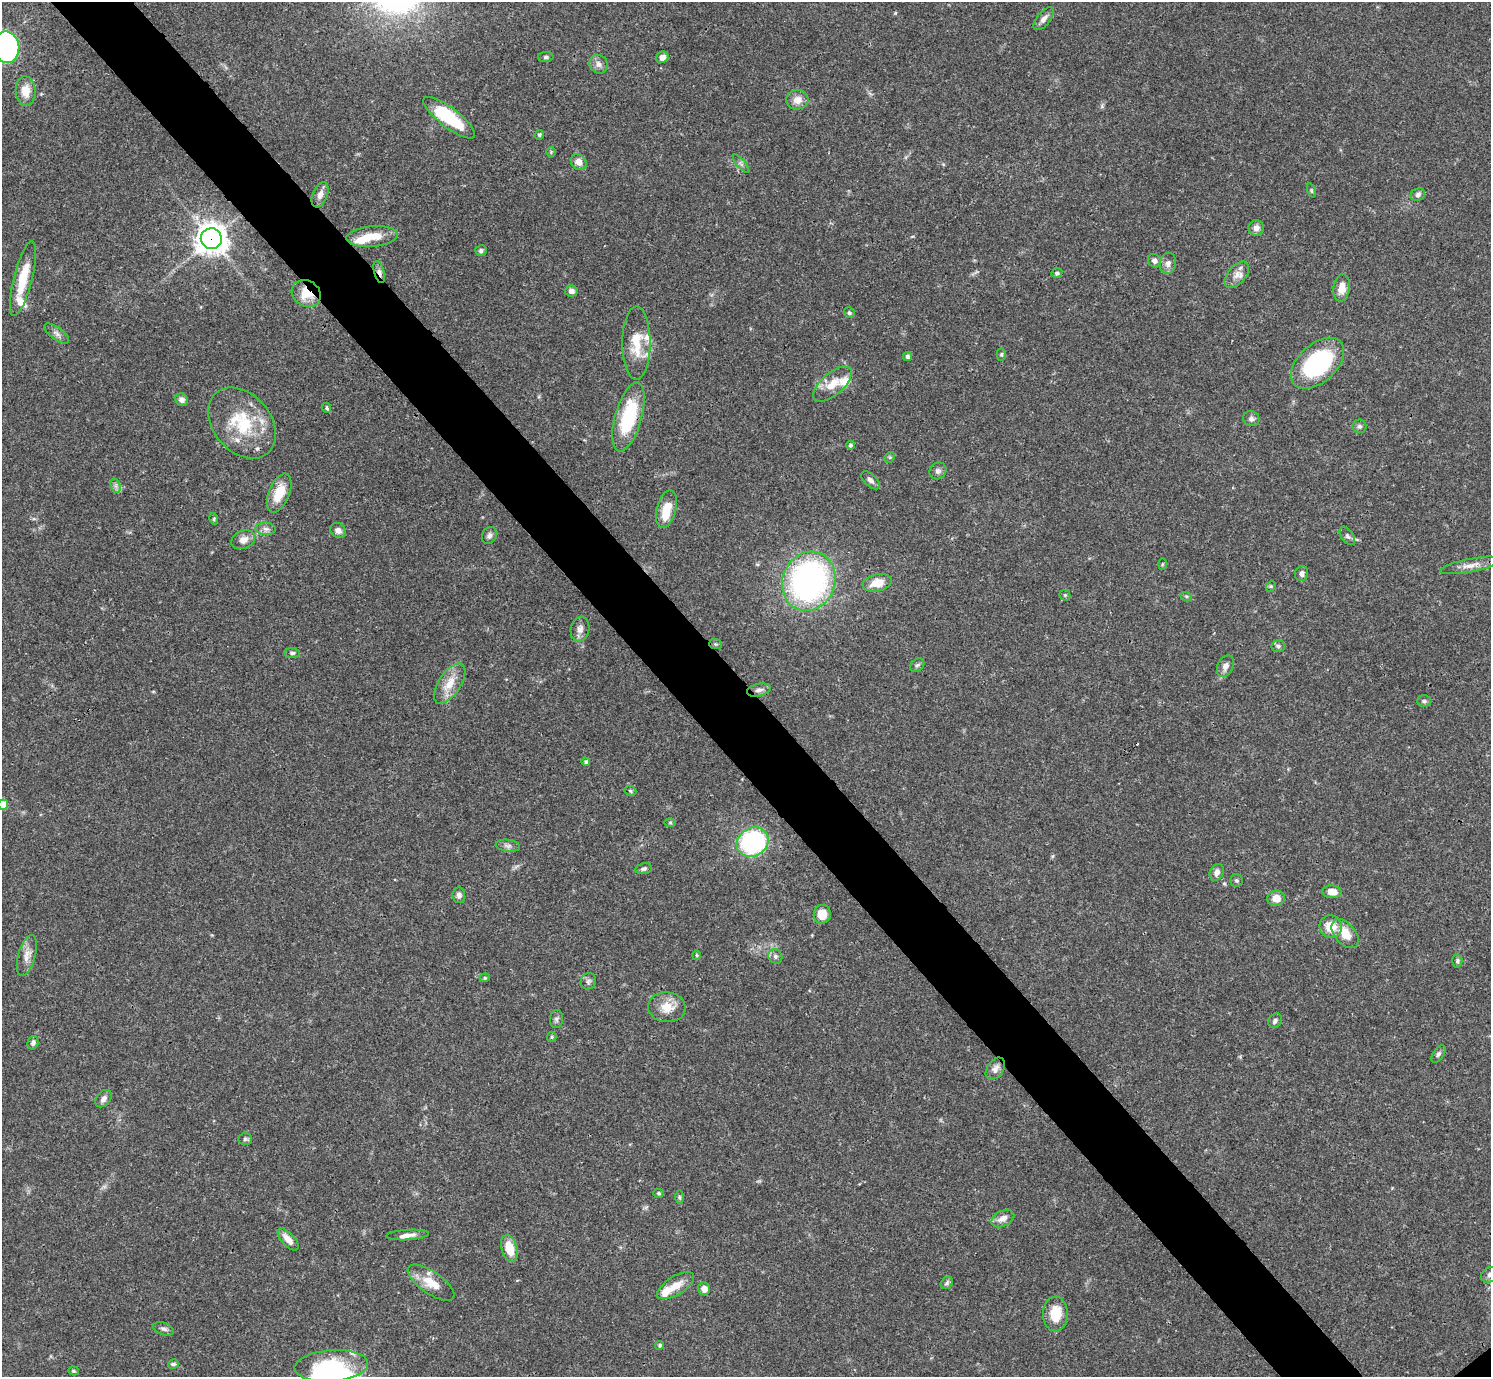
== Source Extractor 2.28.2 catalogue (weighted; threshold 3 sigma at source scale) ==
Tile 11 of 4 x 4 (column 3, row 3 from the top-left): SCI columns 2980-4468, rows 1534-2908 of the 5962 x 5959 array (HDU 1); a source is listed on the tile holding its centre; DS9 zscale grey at full resolution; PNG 1493 x 1379 px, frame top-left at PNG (2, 2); each listed source drawn as its Kron ellipse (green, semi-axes under 4 px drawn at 4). Shown black and unused: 6% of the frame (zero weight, under 3 of 4 exposures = <1% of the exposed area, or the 3 px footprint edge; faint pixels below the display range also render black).
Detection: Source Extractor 2.28.2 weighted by HDU 2 'WHT'; one run over the whole footprint, this tile lists its part. Background 0.0412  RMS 0.0026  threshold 0.0119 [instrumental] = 3 sigma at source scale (4.5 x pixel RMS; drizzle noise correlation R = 1.50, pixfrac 1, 0.05/0.05 arcsec/px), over >= 5 px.
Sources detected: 127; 9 inside a brighter listed object's ellipse — not listed separately; the other 118 listed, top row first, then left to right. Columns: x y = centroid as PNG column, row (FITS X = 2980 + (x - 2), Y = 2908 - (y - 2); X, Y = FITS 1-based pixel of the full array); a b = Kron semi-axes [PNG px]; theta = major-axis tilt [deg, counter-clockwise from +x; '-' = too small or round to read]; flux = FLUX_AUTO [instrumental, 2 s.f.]
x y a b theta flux
1044 19 14 6 51 1.4
6 47 16 13 -80 60
546 57 8 5 2 0.53
662 57 6 5 - 1.5
599 64 10 8 -51 1.4
26 91 14 10 -86 3.6
797 100 11 9 6 2.4
449 118 31 10 -37 14
539 135 5 4 - 0.42
551 152 5 4 - 0.31
579 162 9 7 -48 2
741 164 12 3 -49 0.57
1311 190 7 3 -71 0.36
1418 194 7 6 - 0.83
320 195 13 7 69 1.7
1256 228 8 7 - 1.3
372 237 26 10 5 5.7
211 239 10 10 - 340
481 251 6 5 - 0.58
1154 261 7 6 - 1.1
1168 263 10 8 79 1.3
379 272 11 5 -74 1
1057 273 5 4 - 0.65
1237 275 15 9 49 2.1
23 279 38 9 76 7.8
1342 288 13 8 83 2.9
571 291 6 5 - 1.1
306 293 15 13 -33 5.7
849 313 5 5 - 0.53
57 333 14 6 -36 1.2
636 343 36 14 90 7.4
1001 354 6 4 89 0.38
908 357 4 4 - 0.87
1318 363 31 19 42 30
832 384 23 11 41 5
182 400 6 6 - 1.1
327 408 5 4 - 0.39
628 417 36 13 74 18
1251 419 8 7 - 0.82
242 423 40 29 -49 16
1359 426 7 6 - 0.74
850 445 4 4 - 0.53
890 457 6 4 43 0.35
938 471 9 8 - 0.92
871 480 11 6 -42 0.97
116 486 7 4 -72 0.75
279 493 20 10 67 5.9
666 509 19 9 76 5.3
214 519 6 4 -74 0.34
266 529 10 6 -3 1.1
338 530 8 7 - 1.3
489 535 9 7 62 0.91
1347 536 10 6 -54 0.83
243 540 12 9 22 2
1162 564 5 3 - 0.27
1470 565 30 6 11 2.5
1302 573 7 6 - 0.97
809 581 30 26 67 77
877 583 15 8 12 4.3
1271 586 6 4 44 0.35
1065 595 6 5 - 0.38
1186 596 6 4 -17 0.32
580 629 12 9 78 1.5
715 644 6 5 - 0.41
1278 646 6 5 - 0.65
292 653 7 5 -5 0.67
917 665 8 6 42 0.63
1225 666 11 7 64 1.4
450 684 23 11 56 4.3
759 690 12 6 13 1.3
1424 701 7 6 - 0.58
586 762 4 4 - 0.41
630 791 6 4 -24 0.39
3 804 5 5 - 4
670 823 6 4 0 0.34
753 842 16 14 31 39
508 846 12 6 -8 0.95
644 869 8 5 12 0.69
1217 872 9 6 63 1.3
1236 881 6 6 - 0.52
1332 892 10 6 -3 2.7
459 895 8 6 -85 1.1
1276 898 9 7 7 2.8
822 914 9 8 - 4
1331 926 11 11 - 4.8
1345 934 17 10 -49 4.3
697 955 5 3 - 0.29
27 956 21 8 74 2.5
775 956 7 6 - 0.76
1457 961 7 5 -88 0.5
485 978 5 4 - 0.39
588 981 8 7 - 0.75
667 1007 19 15 -5 4.2
556 1019 9 6 83 0.71
1275 1021 8 6 50 0.84
552 1037 5 4 - 0.34
33 1043 7 5 74 0.85
1438 1054 10 5 53 0.66
995 1069 12 8 55 1.4
104 1099 9 7 52 1.2
245 1139 7 5 1 0.53
659 1193 5 4 - 0.38
679 1197 7 4 -90 0.44
1003 1218 12 7 27 1.8
408 1235 21 5 4 1.8
288 1239 14 6 -48 2.4
509 1248 13 8 -73 5.2
1490 1275 10 7 28 1.3
431 1283 27 11 -35 5
947 1283 7 5 47 0.55
676 1286 21 9 32 3.7
704 1289 6 6 - 2
1055 1314 17 12 90 6.4
163 1329 11 6 -17 0.83
660 1345 4 4 - 0.46
173 1364 5 4 - 0.63
331 1366 37 15 4 15
73 1371 5 4 - 0.38
Overlapping masked pixels (flux is a lower limit): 4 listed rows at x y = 211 239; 379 272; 306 293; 628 417
Isophote crosses this tile's border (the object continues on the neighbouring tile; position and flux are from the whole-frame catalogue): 3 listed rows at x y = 6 47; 3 804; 1490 1275